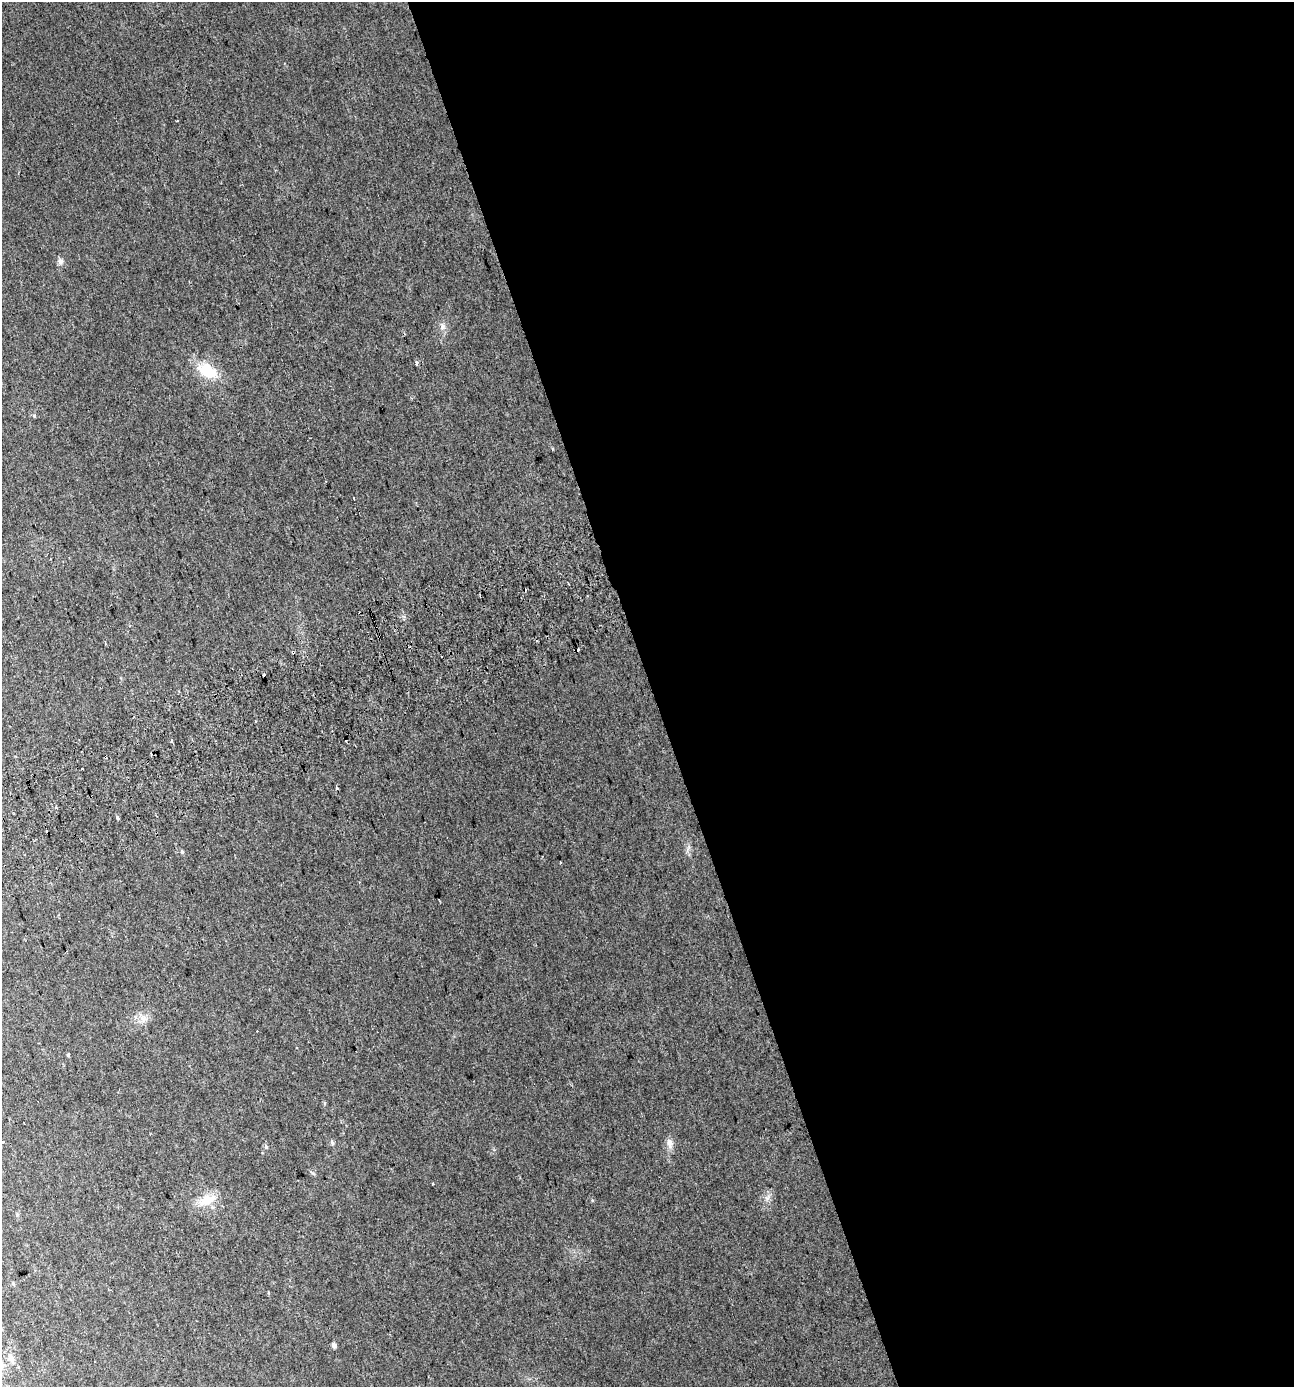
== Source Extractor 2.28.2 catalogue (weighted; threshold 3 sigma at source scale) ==
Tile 8 of 4 x 4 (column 4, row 2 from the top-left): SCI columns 3979-5270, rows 2820-4204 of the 5420 x 5628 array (HDU 1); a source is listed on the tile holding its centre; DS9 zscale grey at full resolution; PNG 1296 x 1389 px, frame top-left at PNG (2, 2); no overlay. Shown black and unused: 50% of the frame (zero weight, under 2 of 3 exposures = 2% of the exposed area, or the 3 px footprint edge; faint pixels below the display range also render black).
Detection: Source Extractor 2.28.2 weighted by HDU 2 'WHT'; one run over the whole footprint, this tile lists its part. Background 0.0287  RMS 0.008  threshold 0.0362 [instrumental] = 3 sigma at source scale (4.5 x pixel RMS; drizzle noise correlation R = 1.50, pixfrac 1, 0.0396/0.0396 arcsec/px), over >= 5 px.
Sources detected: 32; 7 cosmic-ray / hot-pixel residue — not listed; the other 25 listed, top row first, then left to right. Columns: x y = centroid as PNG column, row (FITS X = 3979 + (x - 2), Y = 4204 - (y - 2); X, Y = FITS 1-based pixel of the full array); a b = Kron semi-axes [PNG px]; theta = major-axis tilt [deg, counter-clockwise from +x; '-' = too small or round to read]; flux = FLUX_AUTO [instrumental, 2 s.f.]
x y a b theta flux
177 121 3 2 - 0.99
60 261 8 7 - 2.5
442 326 10 7 79 3.2
416 363 3 3 - 3.7
207 371 28 16 -29 23
34 416 5 5 - 1.1
354 498 3 2 - 0.73
441 656 2 2 - 0.69
264 675 3 3 - 6.8
171 740 5 3 - 0.91
345 741 3 3 - 2.3
337 788 3 3 - 3.6
118 818 3 3 - 6.1
182 852 5 5 - 1
143 1019 11 8 -52 4.7
68 1055 5 4 - 0.88
332 1143 6 5 - 1.5
670 1143 14 8 -83 4.8
266 1147 6 5 - 1.4
432 1183 3 3 - 2.5
207 1200 28 13 21 14
17 1214 7 4 -90 1.1
13 1284 6 3 -71 0.89
334 1345 6 5 - 2.2
11 1358 10 7 -74 4
Unlisted compact peaks at least as high as the median listed source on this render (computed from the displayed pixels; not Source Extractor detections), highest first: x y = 767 1198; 592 1200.